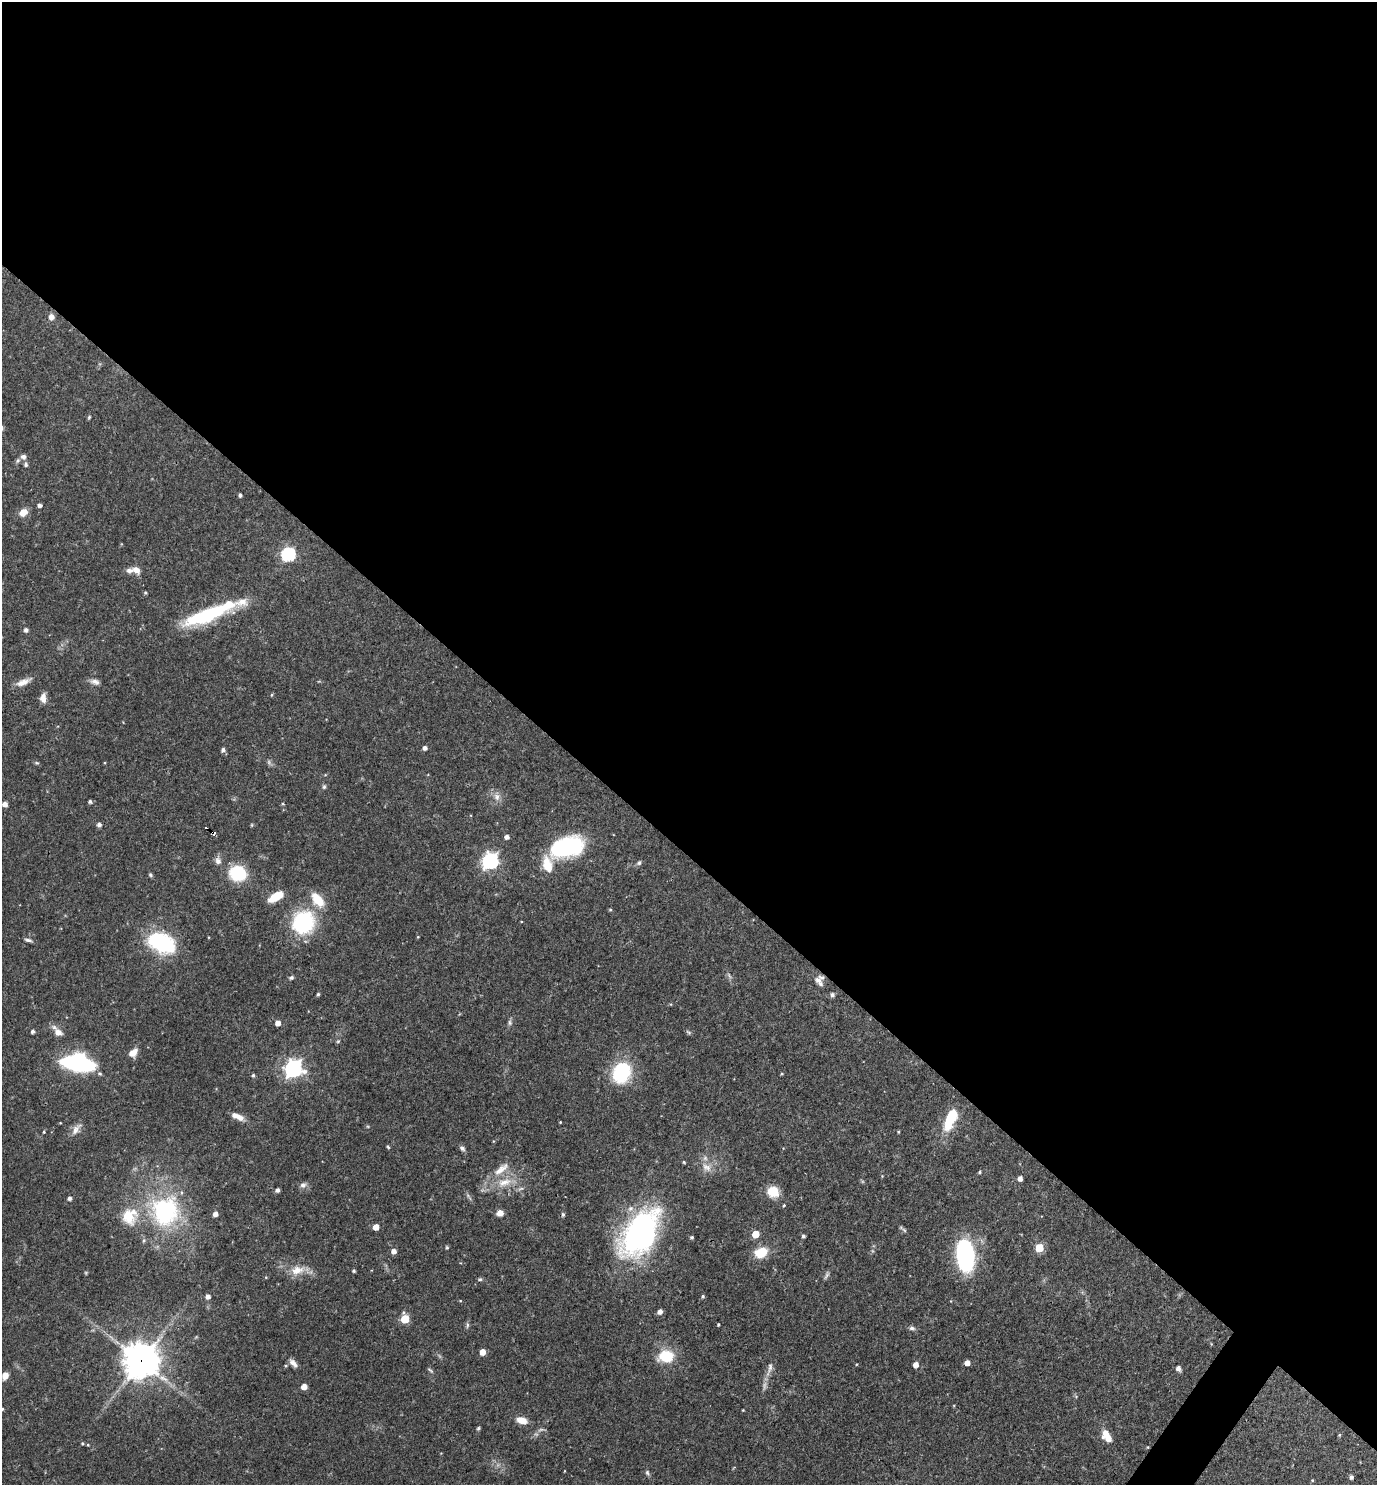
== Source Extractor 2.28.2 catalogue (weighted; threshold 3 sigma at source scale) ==
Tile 3 of 4 x 4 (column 3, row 1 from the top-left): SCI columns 2897-4271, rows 4450-5932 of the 5936 x 5932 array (HDU 1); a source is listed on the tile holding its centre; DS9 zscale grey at full resolution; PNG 1379 x 1487 px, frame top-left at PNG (2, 2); no overlay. Shown black and unused: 58% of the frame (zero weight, under 3 of 4 exposures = <1% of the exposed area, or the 3 px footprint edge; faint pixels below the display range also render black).
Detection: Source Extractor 2.28.2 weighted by HDU 2 'WHT'; one run over the whole footprint, this tile lists its part. Background 0.0538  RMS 0.0032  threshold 0.0146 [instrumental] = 3 sigma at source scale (4.5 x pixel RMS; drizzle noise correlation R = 1.50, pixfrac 1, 0.05/0.05 arcsec/px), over >= 5 px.
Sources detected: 144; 2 too faint to see at this stretch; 2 inside a brighter object's white glare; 1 cosmic-ray / hot-pixel residue — not listed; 5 inside a brighter listed object's ellipse — not listed separately; the other 134 listed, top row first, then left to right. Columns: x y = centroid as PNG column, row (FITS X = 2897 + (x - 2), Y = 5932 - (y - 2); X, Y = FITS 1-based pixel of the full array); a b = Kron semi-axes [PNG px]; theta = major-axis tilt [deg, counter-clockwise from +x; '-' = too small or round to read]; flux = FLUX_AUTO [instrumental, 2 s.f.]
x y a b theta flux
51 317 7 7 - 1.8
89 417 5 4 - 0.41
23 457 7 7 - 1.1
26 464 7 5 -84 0.76
240 495 4 3 - 0.71
39 505 4 4 - 0.99
23 512 10 8 38 2.9
288 554 6 6 - 51
136 570 11 8 -39 2.1
145 593 4 3 - 0.42
210 614 68 13 21 31
26 630 5 5 - 0.84
23 682 21 7 22 2.9
95 682 13 7 -13 1.6
271 695 5 3 - 0.35
43 698 12 7 89 2.1
425 748 4 4 - 1.2
223 750 5 5 - 0.92
37 763 6 4 -12 0.45
324 787 7 5 -76 0.6
497 797 10 9 - 2.1
90 801 4 4 - 0.73
5 804 5 4 - 2
283 804 4 3 - 0.33
99 825 5 5 - 1.1
252 825 5 3 - 0.32
214 834 5 3 - 2.2
507 837 4 4 - 1.4
567 847 29 15 15 47
218 861 9 8 - 1.6
490 861 7 6 - 96
639 863 8 5 45 0.72
547 865 19 11 -75 6.8
238 873 11 10 - 23
150 875 6 4 -68 0.49
276 896 15 7 30 7.9
318 900 18 10 -50 7.5
610 910 4 4 - 0.4
303 922 17 16 - 36
418 937 4 3 - 0.25
28 940 10 4 -8 0.87
160 942 20 14 -21 38
729 976 10 4 -63 0.81
291 978 6 5 - 0.63
819 980 14 10 -81 2.3
318 994 5 4 - 0.55
832 995 5 5 - 0.92
278 1023 5 4 - 2.4
510 1023 8 5 -84 0.78
33 1031 4 4 - 0.85
58 1032 12 9 -27 2.4
688 1032 8 4 -27 0.53
338 1041 5 5 - 0.44
133 1053 10 7 41 3
79 1061 21 13 -11 68
293 1069 7 7 - 130
621 1072 16 13 68 31
781 1074 4 3 - 0.34
253 1075 5 4 - 0.58
952 1114 14 10 59 7.7
240 1118 11 7 -30 2.1
560 1122 3 3 - 0.25
76 1129 19 8 52 2.2
44 1132 5 3 - 0.38
898 1132 4 3 - 0.32
388 1147 5 4 - 0.39
462 1148 7 5 -47 0.95
684 1162 4 3 - 0.33
706 1167 16 10 -36 3.1
501 1169 27 10 39 5
980 1172 5 3 - 0.34
882 1176 4 4 - 0.25
1020 1178 4 4 - 1.7
504 1182 23 11 16 6.7
303 1185 8 8 - 1.3
521 1189 10 4 21 0.83
277 1190 4 4 - 1.1
773 1192 13 11 -35 5.8
469 1197 14 3 -56 0.74
70 1198 4 4 - 1.1
784 1205 4 3 - 0.31
164 1211 35 34 - 43
500 1213 7 6 - 2.3
215 1214 4 4 - 1.9
563 1214 5 4 - 0.63
129 1216 25 19 -68 8.9
376 1227 5 4 - 4
904 1230 10 4 -40 0.62
641 1232 44 24 56 96
756 1234 5 5 - 7.8
803 1236 4 4 - 0.61
692 1237 4 3 - 0.49
144 1240 6 6 - 0.7
447 1247 5 4 - 0.38
1039 1248 5 5 - 11
394 1251 5 5 - 1.8
761 1252 14 11 22 7.1
965 1256 31 16 -85 39
297 1270 21 11 12 4.9
354 1271 4 3 - 0.52
827 1275 12 4 60 0.85
266 1277 5 3 - 0.27
480 1279 7 5 13 0.52
703 1296 4 4 - 0.51
208 1297 5 4 - 1.5
460 1301 4 3 - 0.24
660 1312 5 4 - 1.7
405 1319 6 5 - 15
718 1324 3 3 - 0.42
467 1325 9 4 90 0.66
912 1328 8 6 -13 0.9
482 1352 5 4 - 3.8
666 1356 14 11 3 12
141 1361 13 12 - 520
293 1363 13 6 -45 1.7
967 1363 4 4 - 2.4
916 1365 5 4 - 2.4
770 1367 14 6 82 1.6
1178 1368 6 5 - 1.3
430 1370 10 4 -40 0.54
5 1376 7 6 - 2.7
304 1387 5 4 - 2.7
2 1409 3 3 - 0.43
743 1410 4 3 - 0.24
522 1420 12 7 -16 3.7
478 1428 5 4 - 0.47
1339 1435 4 4 - 0.33
1108 1438 11 8 -15 2.7
82 1443 5 4 - 0.38
88 1445 4 4 - 0.3
1148 1447 4 3 - 0.25
647 1473 9 5 -65 0.73
1351 1477 4 4 - 0.91
1312 1480 4 3 - 0.29
Overlapping masked pixels (flux is a lower limit): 5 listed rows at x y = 210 614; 214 834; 965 1256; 141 1361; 1148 1447
Isophote crosses this tile's border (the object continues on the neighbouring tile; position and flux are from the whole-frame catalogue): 1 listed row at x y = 2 1409